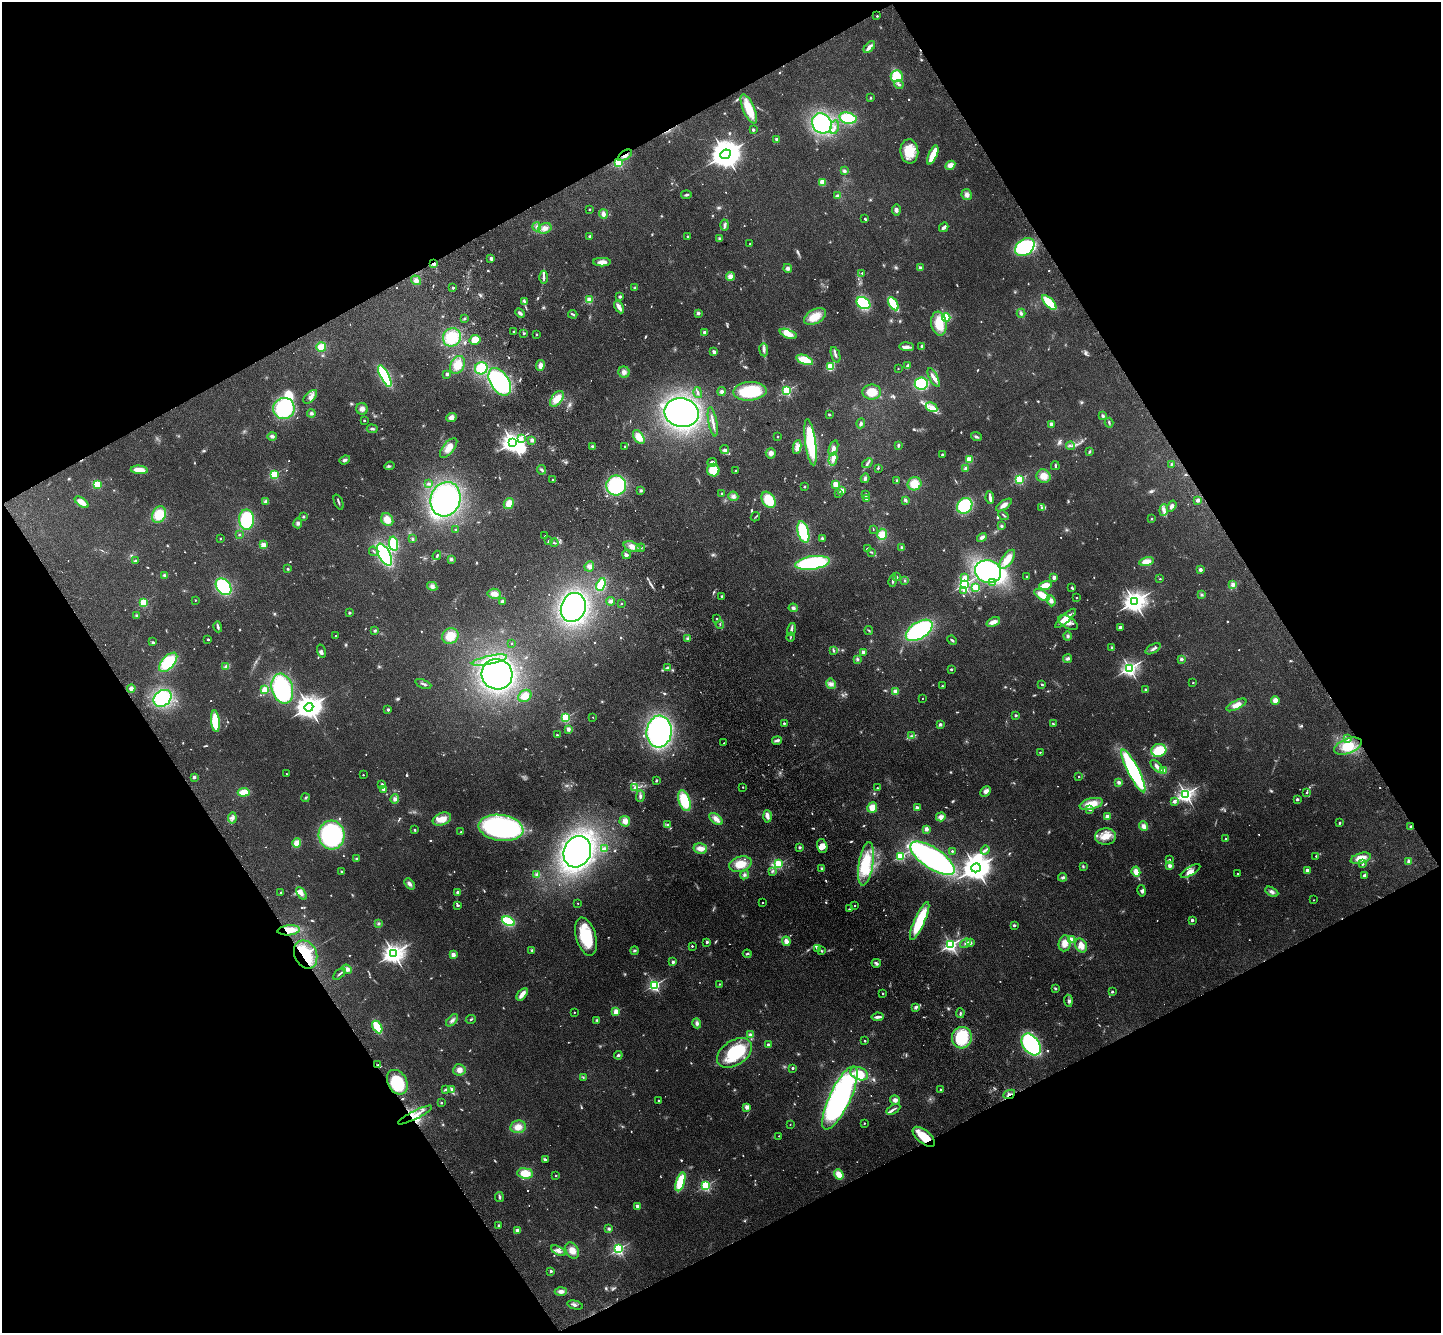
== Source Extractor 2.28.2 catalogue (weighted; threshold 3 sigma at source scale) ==
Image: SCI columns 106-5858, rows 358-5679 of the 5965 x 5897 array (HDU 1 of 3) = the unmasked area's bounding box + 8 px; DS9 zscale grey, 4 x 4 block average (1 PNG px = mean of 4 x 4 image px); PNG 1443 x 1335 px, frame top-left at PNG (2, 2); each listed source drawn as its Kron ellipse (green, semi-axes under 4 px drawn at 4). Shown black and unused: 47% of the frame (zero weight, under 3 of 4 exposures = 6% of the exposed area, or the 3 px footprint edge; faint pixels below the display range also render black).
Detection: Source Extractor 2.28.2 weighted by HDU 2 'WHT'. Background 0.115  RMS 0.0064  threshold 0.0287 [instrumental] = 3 sigma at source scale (4.5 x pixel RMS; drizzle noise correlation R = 1.50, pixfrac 1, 0.05/0.05 arcsec/px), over >= 5 px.
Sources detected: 900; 31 too faint to see at this stretch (4 x 4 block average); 5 inside a brighter object's white glare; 5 cosmic-ray / hot-pixel residue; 1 long thin detection or spike segment (spike, bleed or trail) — neither listed nor drawn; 13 coinciding with a brighter row at this scale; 45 inside a brighter listed object's ellipse — not listed separately; of the other 800, all 500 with FLUX_AUTO >= 3.8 (the completeness limit of this list) listed and drawn (300 fainter detections not listed), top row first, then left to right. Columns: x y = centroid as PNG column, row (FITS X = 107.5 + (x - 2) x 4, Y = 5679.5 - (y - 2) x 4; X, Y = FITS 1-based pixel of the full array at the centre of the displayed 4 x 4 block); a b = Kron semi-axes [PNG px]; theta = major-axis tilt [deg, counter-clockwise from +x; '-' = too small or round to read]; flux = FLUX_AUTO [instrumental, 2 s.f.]
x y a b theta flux
877 16 2 2 - 11
869 47 7 3 46 23
897 76 6 6 - 120
899 84 5 3 - 8.6
871 98 2 2 - 15
749 109 16 6 -66 95
848 118 8 5 -12 140
822 123 10 9 - 450
834 127 7 2 78 8.7
753 130 2 2 - 33
776 139 2 2 - 38
909 151 12 9 -86 89
725 154 6 4 25 7800
625 155 8 3 33 20
933 155 10 3 67 110
619 163 2 2 - 420
950 165 5 3 - 26
844 171 4 3 - 9.3
822 182 4 2 - 44
686 195 5 3 - 7.1
967 195 6 5 - 17
837 196 4 3 - 9.6
589 209 2 2 - 12
896 210 5 3 - 9.6
603 214 5 3 - 17
865 219 3 2 - 5.2
725 225 6 2 88 13
537 227 4 2 - 5
944 227 5 2 - 16
545 228 7 5 18 23
590 236 2 2 - 25
688 237 2 2 - 14
719 238 3 3 - 4.8
750 244 2 2 - 5.7
1025 247 11 8 37 270
491 259 3 3 - 13
602 262 9 4 0 31
434 264 4 3 - 8
788 268 4 4 - 10
920 268 2 2 - 61
862 273 2 2 - 6.6
730 276 4 4 - 24
544 277 6 2 89 9.2
416 280 5 4 - 16
453 288 2 2 - 24
635 288 3 2 - 4.2
620 297 3 2 - 8.2
590 300 2 2 - 210
524 301 3 2 - 5.3
1049 302 9 4 -46 110
863 303 7 5 -29 200
893 304 7 3 -58 140
619 307 7 3 -60 20
520 313 5 3 - 10
698 313 2 2 - 52
1021 313 4 3 - 7.9
573 314 5 2 - 6.4
815 317 12 7 29 68
464 318 3 2 - 4.1
946 318 4 3 - 92
939 324 12 7 -81 94
514 331 3 2 - 4.6
704 332 2 2 - 54
524 333 3 2 - 4.5
536 334 2 2 - 12
788 334 9 4 -20 40
452 337 9 9 - 110
475 340 6 4 29 36
321 347 5 4 - 44
907 347 7 4 -6 14
922 347 4 3 - 10
764 350 6 3 -83 12
714 352 3 2 - 21
835 355 8 2 -71 8.9
805 360 9 4 -21 82
457 365 9 7 60 56
540 366 6 4 79 24
908 366 2 2 - 23
830 367 4 3 - 67
481 368 6 6 - 92
898 369 2 2 - 6.4
624 372 5 5 - 16
447 374 2 2 - 49
385 376 12 4 -62 260
934 377 10 4 -63 19
500 382 15 9 -58 460
921 384 6 6 - 200
722 391 4 3 - 7.8
750 391 16 9 4 230
787 391 2 2 - 570
872 392 9 7 0 59
698 393 5 2 - 9.3
310 397 8 5 43 19
557 399 9 5 52 57
932 407 6 3 -31 18
284 408 11 10 - 270
362 409 6 5 - 16
311 413 4 4 - 8.5
681 413 17 14 -11 970
829 414 2 2 - 5.5
1103 416 4 3 - 5.9
451 417 5 4 - 21
364 421 2 2 - 12
713 422 15 2 -80 17
861 423 5 3 - 8
1109 423 5 2 - 4.9
1051 424 2 2 - 61
372 429 5 2 - 6.3
272 436 5 4 - 9.6
639 437 7 4 -55 45
777 437 2 2 - 11
976 437 5 3 - 7.6
522 438 2 2 - 4.6
532 440 2 2 - 68
512 442 3 3 - 2700
811 442 23 5 -82 260
898 445 3 2 - 8.8
592 446 4 3 - 6.4
625 446 2 2 - 7.2
1070 446 4 2 - 5.8
797 447 7 3 82 16
449 448 12 5 51 38
833 448 8 3 70 19
725 450 4 2 - 7.1
1089 452 3 2 - 4.7
771 453 5 5 - 17
942 454 2 2 - 24
833 459 6 3 77 39
969 459 2 2 - 170
345 460 6 3 20 9.2
712 462 5 3 - 12
867 463 6 2 40 7.7
1172 464 3 2 - 3.8
390 466 5 2 - 5.4
1055 466 4 2 - 7
878 468 2 2 - 5.2
965 468 4 3 - 6.1
139 470 8 4 -4 46
542 470 5 2 - 6.5
713 470 6 6 - 72
736 471 2 2 - 3.9
274 474 2 2 - 380
1044 476 7 6 - 38
865 478 4 2 - 9.1
1019 479 2 2 - 460
553 480 2 2 - 15
897 481 3 2 - 4.1
97 484 2 2 - 300
428 484 3 2 - 4.4
835 484 2 2 - 160
914 484 7 6 - 72
616 485 10 10 - 320
804 487 2 2 - 20
641 490 3 2 - 4.7
842 490 2 2 - 120
839 493 2 2 - 13
722 494 2 2 - 31
866 495 3 2 - 7.3
733 496 5 5 - 14
990 498 6 2 -82 28
446 499 17 15 72 700
867 499 3 3 - 9.9
769 500 9 6 -58 100
905 500 3 3 - 7.7
1198 500 2 2 - 20
265 501 4 3 - 7.4
81 502 8 3 -36 33
339 502 8 2 -68 6.1
509 503 6 4 59 40
1004 505 9 3 35 24
965 506 8 7 - 200
1172 506 6 3 58 12
1042 508 3 2 - 6.4
1164 510 6 3 85 12
159 515 8 6 64 98
1003 515 5 2 - 4.6
303 517 3 3 - 4.4
755 517 5 2 - 3.9
1152 519 2 2 - 6.2
246 520 10 7 -90 200
387 520 7 5 -53 39
298 523 5 3 - 9.3
1001 526 3 3 - 5.1
873 529 2 2 - 4.1
456 530 2 2 - 12
803 532 11 5 -75 180
882 534 5 5 - 41
239 535 2 2 - 8
545 536 2 2 - 4.1
982 537 5 4 - 11
822 538 4 3 - 5.3
220 539 2 2 - 11
412 539 3 2 - 4.5
548 541 4 2 - 4.3
554 543 4 2 - 5
394 544 7 4 -79 140
263 545 2 2 - 170
632 546 9 5 -19 25
641 548 4 2 - 5.4
902 548 3 3 - 9.5
867 549 2 2 - 6.7
374 551 5 2 - 3.8
871 552 4 2 - 3.8
384 555 12 5 -62 470
437 555 5 2 - 6.1
626 555 4 3 - 12
451 559 3 3 - 7.3
1007 559 11 5 55 54
135 561 4 3 - 4.5
1146 561 7 4 12 33
812 563 17 6 8 370
589 566 5 5 - 14
288 569 2 2 - 19
1200 570 2 2 - 65
988 572 13 11 -14 610
164 575 4 3 - 6
896 577 2 2 - 30
1027 577 2 2 - 10
1054 577 2 2 - 74
965 578 2 2 - 100
1160 579 2 2 - 8.7
893 581 6 2 77 7
905 581 2 2 - 4.1
993 582 3 2 - 4.2
601 584 6 3 66 120
964 584 2 2 - 990
1045 585 6 4 14 43
1233 585 2 2 - 69
432 586 5 4 - 14
224 587 9 6 -49 280
1072 587 2 2 - 4.4
976 588 4 3 - 70
964 591 4 2 - 4.6
494 594 6 5 - 30
1042 595 8 4 -34 57
1202 595 2 2 - 4.2
721 596 2 2 - 14
1076 598 2 2 - 4.8
195 600 2 2 - 7
502 601 3 2 - 10
611 601 4 3 - 9.8
1051 601 6 4 -69 16
144 602 2 2 - 320
1134 602 4 3 - 3400
621 604 2 2 - 9.3
573 607 15 12 70 790
793 608 4 4 - 9.3
349 613 3 3 - 4.4
137 616 4 3 - 5.8
1066 618 13 4 43 47
716 619 2 2 - 10
993 622 7 3 22 27
1068 623 11 5 -31 29
720 624 4 2 - 3.8
218 627 5 2 - 11
1120 627 2 2 - 36
791 629 6 3 74 12
919 630 15 8 33 480
374 631 3 2 - 6.5
869 631 4 2 - 3.9
336 636 2 2 - 6.8
450 636 8 7 - 61
1068 636 4 3 - 8.3
791 637 4 2 - 4
687 638 4 3 - 6.6
208 639 2 2 - 5.1
952 640 5 2 - 5.4
153 642 3 2 - 3.8
512 643 2 2 - 6.5
1112 648 4 2 - 5.4
1153 649 8 2 29 10
833 650 3 2 - 4.4
321 651 7 4 -75 9.1
863 652 2 2 - 72
857 659 3 3 - 5.6
1067 659 4 3 - 11
1181 659 2 2 - 41
489 660 18 3 12 34
168 662 12 6 48 180
226 666 3 2 - 4.1
667 667 4 3 - 7.9
1129 668 3 2 - 1500
951 669 2 2 - 19
497 674 15 15 - 970
1193 682 2 2 - 7.3
423 684 8 2 -21 8.8
831 684 5 4 - 14
1042 685 2 2 - 18
942 686 2 2 - 8.7
131 689 4 4 - 11
282 689 15 10 -74 400
264 690 4 3 - 28
1146 690 2 2 - 39
895 692 2 2 - 130
525 696 7 5 37 41
162 698 10 7 37 290
922 698 2 2 - 4.4
1275 700 4 4 - 21
1236 705 11 4 27 33
309 707 4 4 - 4600
388 710 2 2 - 32
1016 715 2 2 - 26
566 717 2 2 - 420
593 717 2 2 - 4.7
215 721 11 4 -85 120
784 723 2 2 - 16
940 724 2 2 - 44
1053 724 2 2 - 4.4
568 729 2 2 - 78
659 732 16 12 84 790
557 735 2 2 - 11
912 736 4 2 - 4.7
1347 739 3 2 - 6.3
777 740 5 2 - 15
724 743 2 2 - 5.5
1348 746 14 7 22 70
1159 750 7 6 - 120
1040 752 2 2 - 8.7
1157 766 8 3 -45 15
1163 770 3 2 - 29
1133 771 24 5 -63 470
286 774 2 2 - 4.2
363 775 2 2 - 9.2
194 777 2 2 - 40
1079 777 2 2 - 8.3
656 781 3 2 - 5
1119 782 3 3 - 12
382 784 2 2 - 22
743 787 2 2 - 6.8
634 788 3 2 - 5.9
877 788 2 2 - 4.1
384 789 2 2 - 72
985 791 6 4 45 14
244 792 6 3 6 56
1307 792 3 2 - 4.1
1186 794 3 2 - 1600
640 796 6 3 87 10
305 798 4 2 - 4.9
395 799 5 4 - 12
1297 799 2 2 - 29
684 801 11 5 -72 140
1174 802 2 2 - 37
1091 804 12 5 14 63
872 807 5 5 - 42
917 808 2 2 - 85
1090 810 2 2 - 14
767 816 6 3 -88 19
941 817 5 4 - 15
1107 817 2 2 - 110
232 818 5 3 - 11
442 819 9 6 21 44
716 819 8 4 -39 22
625 821 5 5 - 22
1339 823 2 2 - 4.4
668 824 4 3 - 5.3
1143 826 5 3 - 21
1411 826 3 2 - 4.5
501 828 22 13 -8 730
926 829 2 2 - 82
414 830 2 2 - 6.6
461 832 2 2 - 13
332 835 14 13 - 480
1105 836 10 8 4 50
1226 839 2 2 - 16
297 843 5 4 - 33
822 846 7 5 -73 27
800 847 2 2 - 33
604 849 4 2 - 20
700 849 7 5 -10 30
985 850 4 2 - 7.8
952 851 2 2 - 15
577 852 16 13 65 1300
900 856 2 2 - 400
1316 856 2 2 - 8.3
932 858 26 10 -33 1000
1361 858 10 5 16 46
357 859 4 3 - 6.8
1169 860 3 2 - 5.8
1409 861 2 2 - 76
740 864 11 7 17 64
778 864 2 2 - 410
866 864 22 7 81 150
1362 864 2 2 - 19
1083 866 3 3 - 4.9
1170 866 3 2 - 20
822 868 3 2 - 4.8
976 868 5 4 - 5800
1307 870 2 2 - 70
772 871 3 2 - 3.8
1191 871 11 3 31 26
341 872 3 2 - 4.3
1136 872 5 4 - 29
1237 873 2 2 - 5.3
537 875 4 3 - 7.7
744 875 5 3 - 8.5
1364 876 3 3 - 8
1063 877 4 3 - 8.5
409 884 6 4 -47 13
1142 891 6 3 -77 8.3
1272 892 7 3 -29 12
281 893 2 2 - 16
302 893 7 3 -57 14
458 893 2 2 - 54
1314 900 2 2 - 3.8
578 903 2 2 - 5
762 903 2 2 - 5.9
457 905 3 2 - 8
854 906 2 2 - 9.9
849 909 4 2 - 4.5
1192 920 2 2 - 36
508 921 7 3 -26 170
920 921 21 5 66 180
379 924 3 2 - 4.2
1014 925 2 2 - 9.8
289 930 11 5 5 39
586 937 19 10 -75 190
1072 940 2 2 - 190
786 941 5 3 - 26
707 942 2 2 - 28
965 943 5 2 - 8.2
970 943 2 2 - 26
1065 943 8 6 83 39
951 945 2 2 - 1100
692 946 2 2 - 12
1081 946 7 5 -60 35
817 948 4 3 - 9
532 950 3 3 - 5.2
634 951 4 2 - 5.7
821 951 3 2 - 3.9
306 954 15 11 -66 150
394 954 3 3 - 2700
747 954 4 2 - 6
453 955 2 2 - 100
673 962 2 2 - 34
876 963 4 3 - 8.6
347 969 5 4 - 15
339 974 7 2 40 6.8
720 984 2 2 - 6.7
654 985 2 2 - 790
1055 988 3 3 - 4.8
1112 992 2 2 - 21
883 993 2 2 - 8.4
522 994 7 3 52 36
1068 1001 6 2 -85 6.9
916 1007 4 4 - 8.8
574 1012 2 2 - 7.6
616 1012 2 2 - 160
960 1013 5 2 - 6.7
877 1017 6 2 8 17
471 1019 5 2 - 4.4
452 1020 7 3 44 12
597 1020 3 3 - 4.5
697 1023 5 3 - 12
377 1027 7 3 -60 120
750 1035 4 3 - 6.4
962 1038 11 10 - 210
865 1041 2 2 - 14
1031 1044 12 8 -55 410
768 1045 2 2 - 33
734 1053 19 12 33 230
618 1055 4 3 - 5.7
378 1065 3 3 - 5.1
793 1068 2 2 - 18
459 1070 6 5 - 21
859 1074 9 6 -22 63
583 1077 3 2 - 3.9
397 1082 13 9 -61 140
452 1089 4 3 - 6.7
940 1089 2 2 - 11
445 1090 3 2 - 6.3
1009 1094 6 3 22 13
840 1098 34 10 65 1100
658 1100 2 2 - 6.5
895 1100 5 4 - 16
441 1103 2 2 - 14
747 1107 2 2 - 100
893 1109 7 2 30 9
415 1115 19 4 27 45
864 1123 2 2 - 8.5
790 1124 2 2 - 5.1
518 1127 8 6 9 36
779 1136 2 2 - 4.7
924 1137 13 6 -40 100
545 1160 4 2 - 8.4
525 1173 8 5 -6 68
839 1174 5 4 - 39
556 1176 2 2 - 13
680 1182 10 4 72 140
706 1186 2 2 - 600
499 1197 5 3 - 6.8
637 1206 2 2 - 59
499 1225 2 2 - 22
609 1229 4 3 - 6.1
517 1231 2 2 - 50
619 1249 2 2 - 830
572 1250 9 6 -59 32
558 1251 8 3 -27 17
551 1271 2 2 - 29
561 1291 6 4 3 19
575 1305 8 2 -15 8.4
Overlapping masked pixels (flux is a lower limit): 10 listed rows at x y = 625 155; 619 163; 434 264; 289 930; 306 954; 378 1065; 397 1082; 1009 1094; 415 1115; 924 1137
Diffuse or blended objects may show on this block-average render without a row.